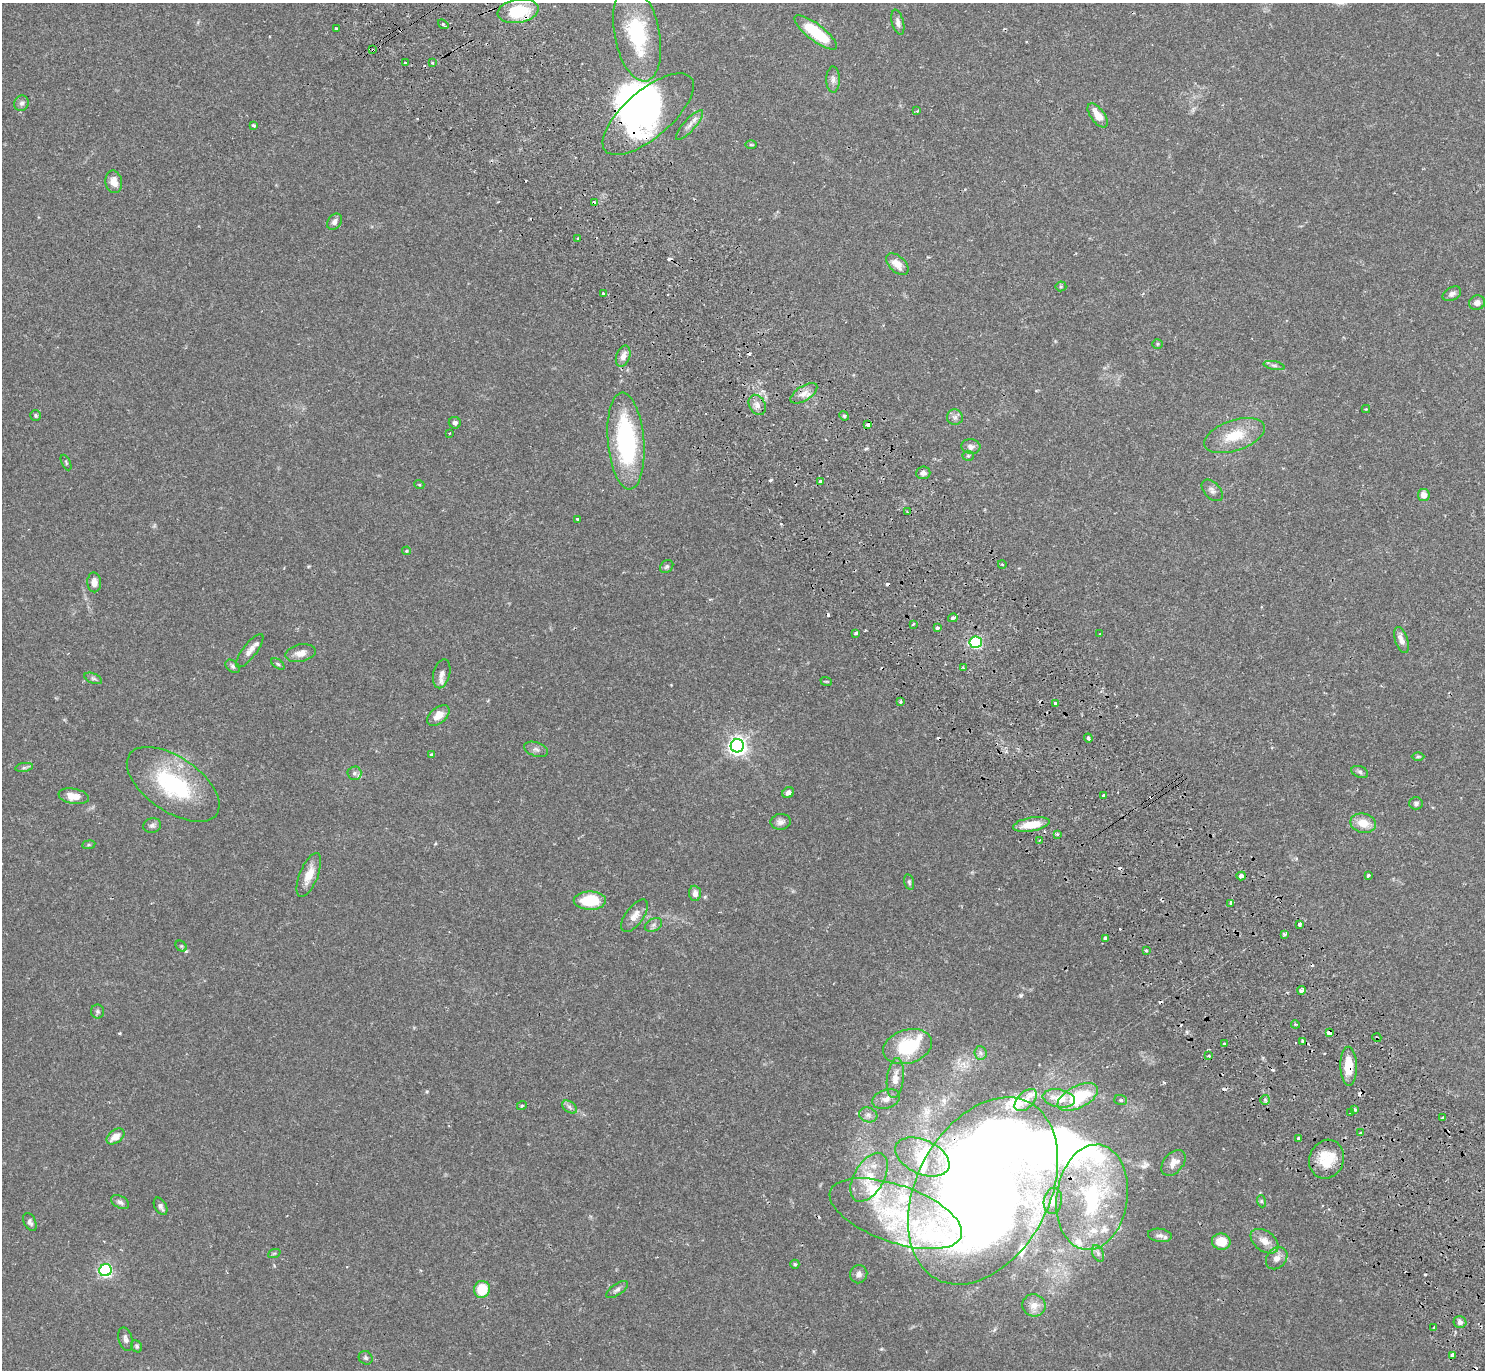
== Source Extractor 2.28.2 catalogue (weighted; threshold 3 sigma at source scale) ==
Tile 6 of 4 x 4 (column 2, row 2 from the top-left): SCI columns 1532-3014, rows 2935-4302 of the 6031 x 6007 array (HDU 1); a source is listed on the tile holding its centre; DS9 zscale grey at full resolution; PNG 1487 x 1372 px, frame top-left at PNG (2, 3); each listed source drawn as its Kron ellipse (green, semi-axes under 4 px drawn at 4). Shown black and unused: <1% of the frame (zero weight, under 2 of 3 exposures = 3% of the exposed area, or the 3 px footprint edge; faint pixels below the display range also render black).
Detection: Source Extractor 2.28.2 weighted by HDU 2 'WHT'; one run over the whole footprint, this tile lists its part. Background 0.0994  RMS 0.0061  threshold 0.0275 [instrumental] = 3 sigma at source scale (4.5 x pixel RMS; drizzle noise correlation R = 1.50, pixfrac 1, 0.05/0.05 arcsec/px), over >= 5 px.
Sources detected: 211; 8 inside a brighter object's white glare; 24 cosmic-ray / hot-pixel residue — neither listed nor drawn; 16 inside a brighter listed object's ellipse — not listed separately; the other 163 listed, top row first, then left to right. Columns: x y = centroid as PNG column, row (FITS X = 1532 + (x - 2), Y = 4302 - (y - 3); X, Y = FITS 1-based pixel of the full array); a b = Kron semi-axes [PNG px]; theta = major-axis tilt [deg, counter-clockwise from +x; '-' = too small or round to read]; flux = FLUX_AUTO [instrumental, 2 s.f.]
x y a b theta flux
518 11 20 12 9 28
898 22 13 6 -76 2.4
443 24 6 3 -37 1.4
336 29 3 3 - 1.6
816 32 26 8 -38 27
637 34 48 22 -79 46
373 50 3 3 - 1.6
405 63 3 2 - 0.88
432 63 3 3 - 0.82
833 80 13 6 -90 2.7
22 103 8 7 - 1.9
917 111 3 3 - 0.87
648 114 56 23 41 98
1098 115 14 7 -54 7.9
689 125 19 6 48 3.8
254 126 4 3 - 3.4
751 145 6 4 0 0.64
114 182 11 8 -79 5.6
595 203 4 3 - 3.6
334 222 9 6 53 2.8
578 238 3 3 - 0.87
897 264 13 8 -42 6.6
1061 286 5 5 - 0.8
603 293 3 3 - 1.5
1452 294 10 6 29 2.5
1477 303 8 7 - 3.4
1158 344 5 4 - 0.73
623 356 11 7 71 4
1274 365 10 4 -11 1.6
804 393 15 7 33 4.5
757 405 10 8 -62 3.3
1366 409 4 4 - 0.5
36 415 5 5 - 1
844 416 5 4 - 0.78
955 417 8 7 - 2.1
455 423 6 5 - 1.9
868 425 4 3 - 3.7
449 433 3 3 - 0.61
1234 436 31 15 19 18
626 441 49 18 -85 80
971 447 9 7 -7 2.7
968 456 5 5 - 0.9
66 462 8 3 -64 0.81
923 473 7 6 - 2
820 481 3 3 - 3.3
419 484 5 3 - 0.52
1212 490 13 8 -46 2.7
1424 495 6 6 - 4.9
907 512 3 2 - 0.5
577 519 3 3 - 1.7
406 551 4 3 - 0.74
1002 564 4 3 - 0.54
667 567 7 5 42 1.3
94 582 10 7 -86 3.7
953 618 5 3 - 3
913 624 3 2 - 0.91
937 628 3 3 - 1.3
856 633 4 3 - 2.7
1100 634 3 3 - 0.52
1401 640 13 6 -72 4
976 642 6 6 - 61
250 651 20 7 52 4.8
301 653 15 8 12 4.9
278 664 7 4 -36 0.98
233 666 8 5 -40 1.4
963 668 3 3 - 0.69
442 674 15 8 76 3.6
93 678 9 5 -23 1.3
826 681 6 3 -18 0.61
900 702 4 3 - 1
1055 703 4 3 - 5.4
438 716 13 8 39 5.7
1088 738 4 3 - 1.7
737 746 7 6 - 280
536 749 12 7 -18 2.3
431 755 4 4 - 0.98
1418 756 6 4 1 0.8
24 767 9 4 9 1.4
1360 772 9 5 -20 1.4
354 773 7 7 - 1.8
173 784 53 27 -34 58
788 793 6 5 - 2.3
1104 795 4 3 - 2.2
74 796 15 7 -10 7.4
1416 803 7 6 - 1.4
781 822 10 8 5 2.7
1363 823 13 9 -13 9
1031 824 18 7 9 13
152 826 9 7 14 1.9
1057 834 3 3 - 0.99
1039 840 3 3 - 0.95
89 845 6 3 8 0.77
309 875 23 9 68 8.9
1241 876 5 4 - 3.1
1368 876 3 3 - 2.2
909 882 8 4 -77 1.1
695 893 7 6 - 3.2
590 901 16 9 -1 22
1231 903 4 3 - 2.8
635 916 19 9 54 5.1
1300 924 3 3 - 6.2
653 925 9 6 27 1.8
1284 935 3 3 - 8.3
1105 938 4 3 - 15
181 946 6 5 - 0.98
1146 951 3 3 - 1.3
1302 990 4 3 - 5
98 1012 7 6 - 1.4
1295 1024 4 3 - 0.79
1329 1033 4 4 - 7.9
1377 1038 4 3 - 0.62
1303 1041 4 4 - 3.1
1225 1044 3 3 - 2.1
908 1047 25 17 17 28
980 1053 7 6 - 1.7
1209 1056 4 3 - 1.1
1349 1066 19 8 -88 12
895 1078 20 8 84 5.7
1078 1097 22 11 27 30
1059 1098 16 9 -10 8.6
886 1099 14 9 19 4.2
1026 1100 13 8 45 3.7
1121 1100 6 5 - 1
1265 1100 5 5 - 1
522 1105 5 3 - 0.67
570 1107 8 5 -35 1.7
1354 1109 4 3 - 1.6
1350 1113 3 3 - 1.3
868 1115 9 7 -16 2.5
1443 1118 3 3 - 0.83
1360 1133 3 2 - 0.75
115 1136 10 6 38 6.3
1298 1138 3 3 - 1.6
922 1157 29 17 -24 19
1327 1159 20 17 67 17
1173 1163 15 9 49 5.3
869 1177 27 15 60 16
983 1191 100 66 62 880
1092 1197 53 35 81 79
1053 1201 13 9 81 3.8
1261 1201 6 4 -71 0.87
120 1202 10 6 -29 1.9
161 1206 9 6 -62 2.1
896 1214 69 28 -19 73
30 1222 10 6 -65 1.8
1160 1235 12 6 -8 2.3
1265 1241 16 10 -36 6.3
1221 1242 9 8 - 11
1098 1253 9 5 -66 1.8
274 1254 6 4 20 0.82
1277 1258 12 9 49 4.1
795 1264 4 4 - 0.85
105 1270 6 6 - 120
859 1274 9 8 - 2.7
482 1289 8 8 - 16
617 1290 12 5 35 2.1
1034 1305 12 11 - 4.7
1460 1322 6 6 - 2.1
1434 1328 3 3 - 1
126 1339 12 7 -74 2.5
137 1346 6 5 - 1
1452 1355 4 4 - 5.4
366 1358 7 6 - 1.3
Overlapping masked pixels (flux is a lower limit): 13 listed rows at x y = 518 11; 373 50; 648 114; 595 203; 868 425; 976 642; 1241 876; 1329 1033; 1377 1038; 1303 1041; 1349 1066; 983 1191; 1092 1197
Unlisted compact peaks at least as high as the median listed source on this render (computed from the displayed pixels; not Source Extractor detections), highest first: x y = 770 480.